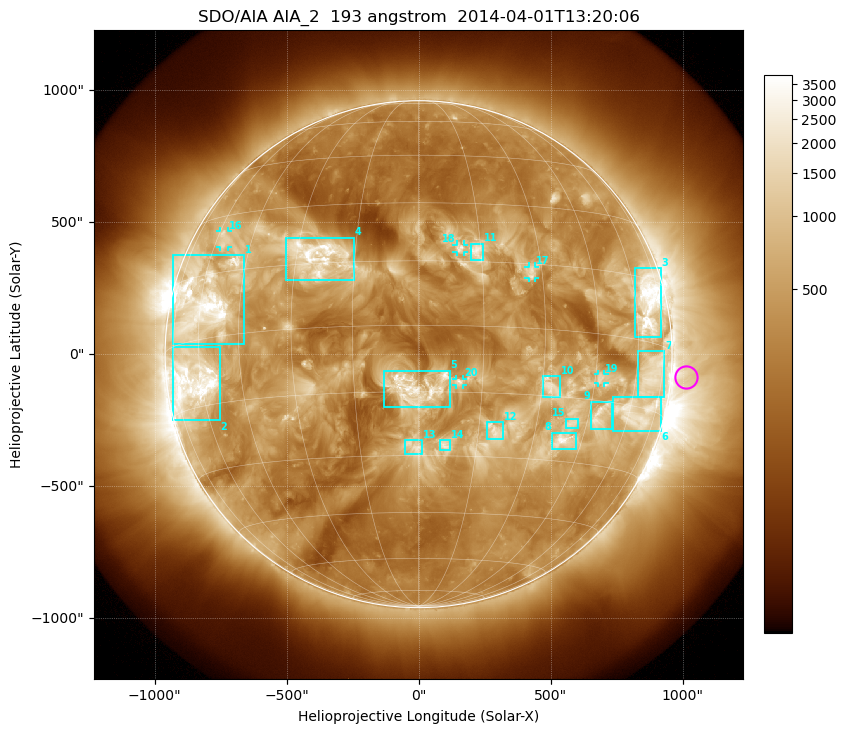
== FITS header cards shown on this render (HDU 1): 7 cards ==
TELESCOP= 'SDO/AIA'
INSTRUME= 'AIA_2'
WAVELNTH=                  193
WAVEUNIT= 'angstrom'
DATE-OBS= '2014-04-01T13:20:06.84'
CTYPE1  = 'HPLN-TAN'
CTYPE2  = 'HPLT-TAN'

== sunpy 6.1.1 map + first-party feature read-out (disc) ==
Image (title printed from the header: SDO/AIA AIA_2  193 angstrom  2014-04-01T13:20:06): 1024 x 1024 px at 2.4 arcsec/px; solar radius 960 arcsec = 400 px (full disc in frame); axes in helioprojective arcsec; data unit not stated in the header (colour bar unlabelled)
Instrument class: DISC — disc imager (sunpy class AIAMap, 193 A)
Bright regions (active regions / flare kernels): reference = the median radial profile (limb darkening/brightening removed); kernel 9 px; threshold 5 sigma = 948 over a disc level ~347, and >= 1.15x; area >= 12 px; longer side >= 10 px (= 24 arcsec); searched inside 0.97 R_sun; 23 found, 20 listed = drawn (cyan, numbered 1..; 5 of them under ~33 arcsec drawn as corner ticks so the feature stays visible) (cap 20 boxes per figure: the strongest are kept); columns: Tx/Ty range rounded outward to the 5 arcsec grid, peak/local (2 s.f.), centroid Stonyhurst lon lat
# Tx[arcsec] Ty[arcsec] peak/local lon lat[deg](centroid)
1 -930..-660 35..375 15 -59 +8
2 -930..-750 -250..30 16 -64 -9
3 815..920 65..330 12 +66 +9
4 -505..-245 280..445 10 -25 +17
5 -130..120 -205..-60 8.8 -1 -14
6 735..920 -290..-160 7.4 +64 -16
7 830..930 -160..15 5.2 +68 -7
8 505..600 -360..-295 8.4 +39 -25
9 650..735 -285..-180 6.6 +49 -18
10 470..540 -165..-85 4.4 +32 -13
11 195..245 355..420 5.5 +14 +18
12 260..325 -325..-255 4.1 +19 -24
13 -50..15 -380..-325 4.2 -1 -28
14 80..120 -365..-325 4.9 +7 -27
15 560..605 -280..-245 5 +40 -21
16 -750..-720 405..465 4.4 -57 +23
17 415..445 290..330 4.3 +27 +13
18 145..170 385..415 4.7 +10 +18
19 680..705 -110..-75 5 +47 -10
20 140..170 -115..-90 5.6 +10 -13
Off-limb structures (1.02-1.3 R_sun): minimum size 162 px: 3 found; the strongest spans PA ~220..310 deg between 1.02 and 1.3 R_sun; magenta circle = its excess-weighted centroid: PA ~265 deg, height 1.06 R_sun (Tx ~1015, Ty ~-85 arcsec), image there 2.8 x the reference